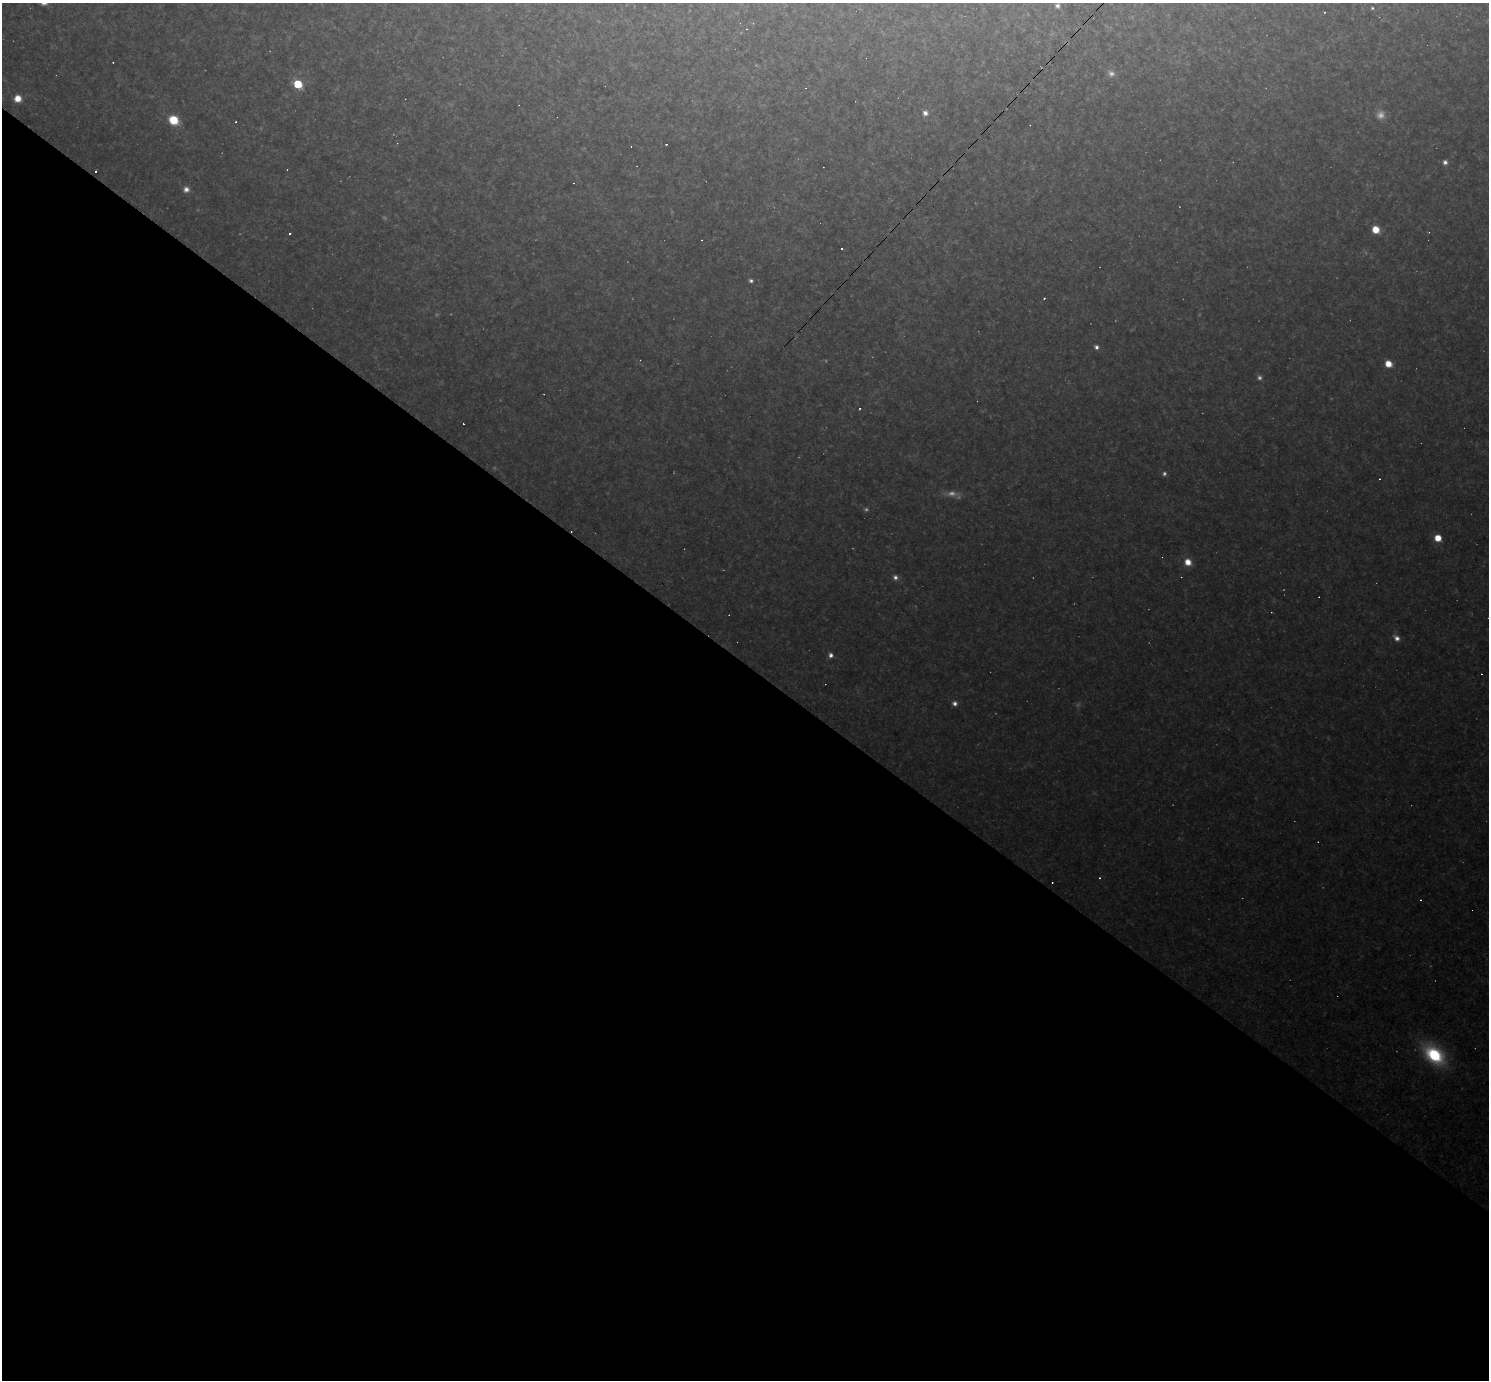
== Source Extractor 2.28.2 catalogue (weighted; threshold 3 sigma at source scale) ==
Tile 14 of 4 x 4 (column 2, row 4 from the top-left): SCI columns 1488-2974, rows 293-1670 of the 5949 x 5952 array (HDU 1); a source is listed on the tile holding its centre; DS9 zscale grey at full resolution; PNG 1491 x 1382 px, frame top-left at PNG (2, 3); no overlay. Shown black and unused: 52% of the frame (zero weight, under 2 of 3 exposures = <1% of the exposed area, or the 3 px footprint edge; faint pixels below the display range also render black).
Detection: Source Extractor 2.28.2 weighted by HDU 2 'WHT'; one run over the whole footprint, this tile lists its part. Background 0.0987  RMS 0.01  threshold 0.0455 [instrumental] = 3 sigma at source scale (4.5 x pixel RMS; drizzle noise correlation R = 1.50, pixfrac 1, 0.05/0.05 arcsec/px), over >= 5 px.
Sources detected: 66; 15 too faint to see at this stretch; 27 cosmic-ray / hot-pixel residue — not listed; the other 24 listed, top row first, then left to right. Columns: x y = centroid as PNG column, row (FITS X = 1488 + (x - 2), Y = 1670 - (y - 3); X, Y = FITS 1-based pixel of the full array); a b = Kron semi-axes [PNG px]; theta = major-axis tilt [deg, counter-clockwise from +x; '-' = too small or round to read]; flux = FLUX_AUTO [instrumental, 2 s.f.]
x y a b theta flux
1057 6 5 5 - 4.2
1372 8 4 4 - 1.8
298 84 7 5 -43 53
806 88 4 3 - 0.76
18 98 7 7 - 18
925 113 6 6 - 7.5
174 120 8 7 - 43
1445 162 5 5 - 5.3
96 172 3 3 - 13
186 189 7 7 - 7.5
1376 230 7 6 - 22
1429 232 4 3 - 0.88
841 249 3 3 - 2.4
751 281 5 4 - 3.2
1096 347 5 5 - 4.5
1388 364 6 6 - 18
1380 479 3 2 - 1.5
1438 538 6 6 - 19
1188 562 8 7 - 16
895 577 8 7 - 5.2
1397 638 10 7 -38 7.4
831 655 6 5 - 5.2
955 703 7 6 - 5.5
1434 1055 23 14 -43 110